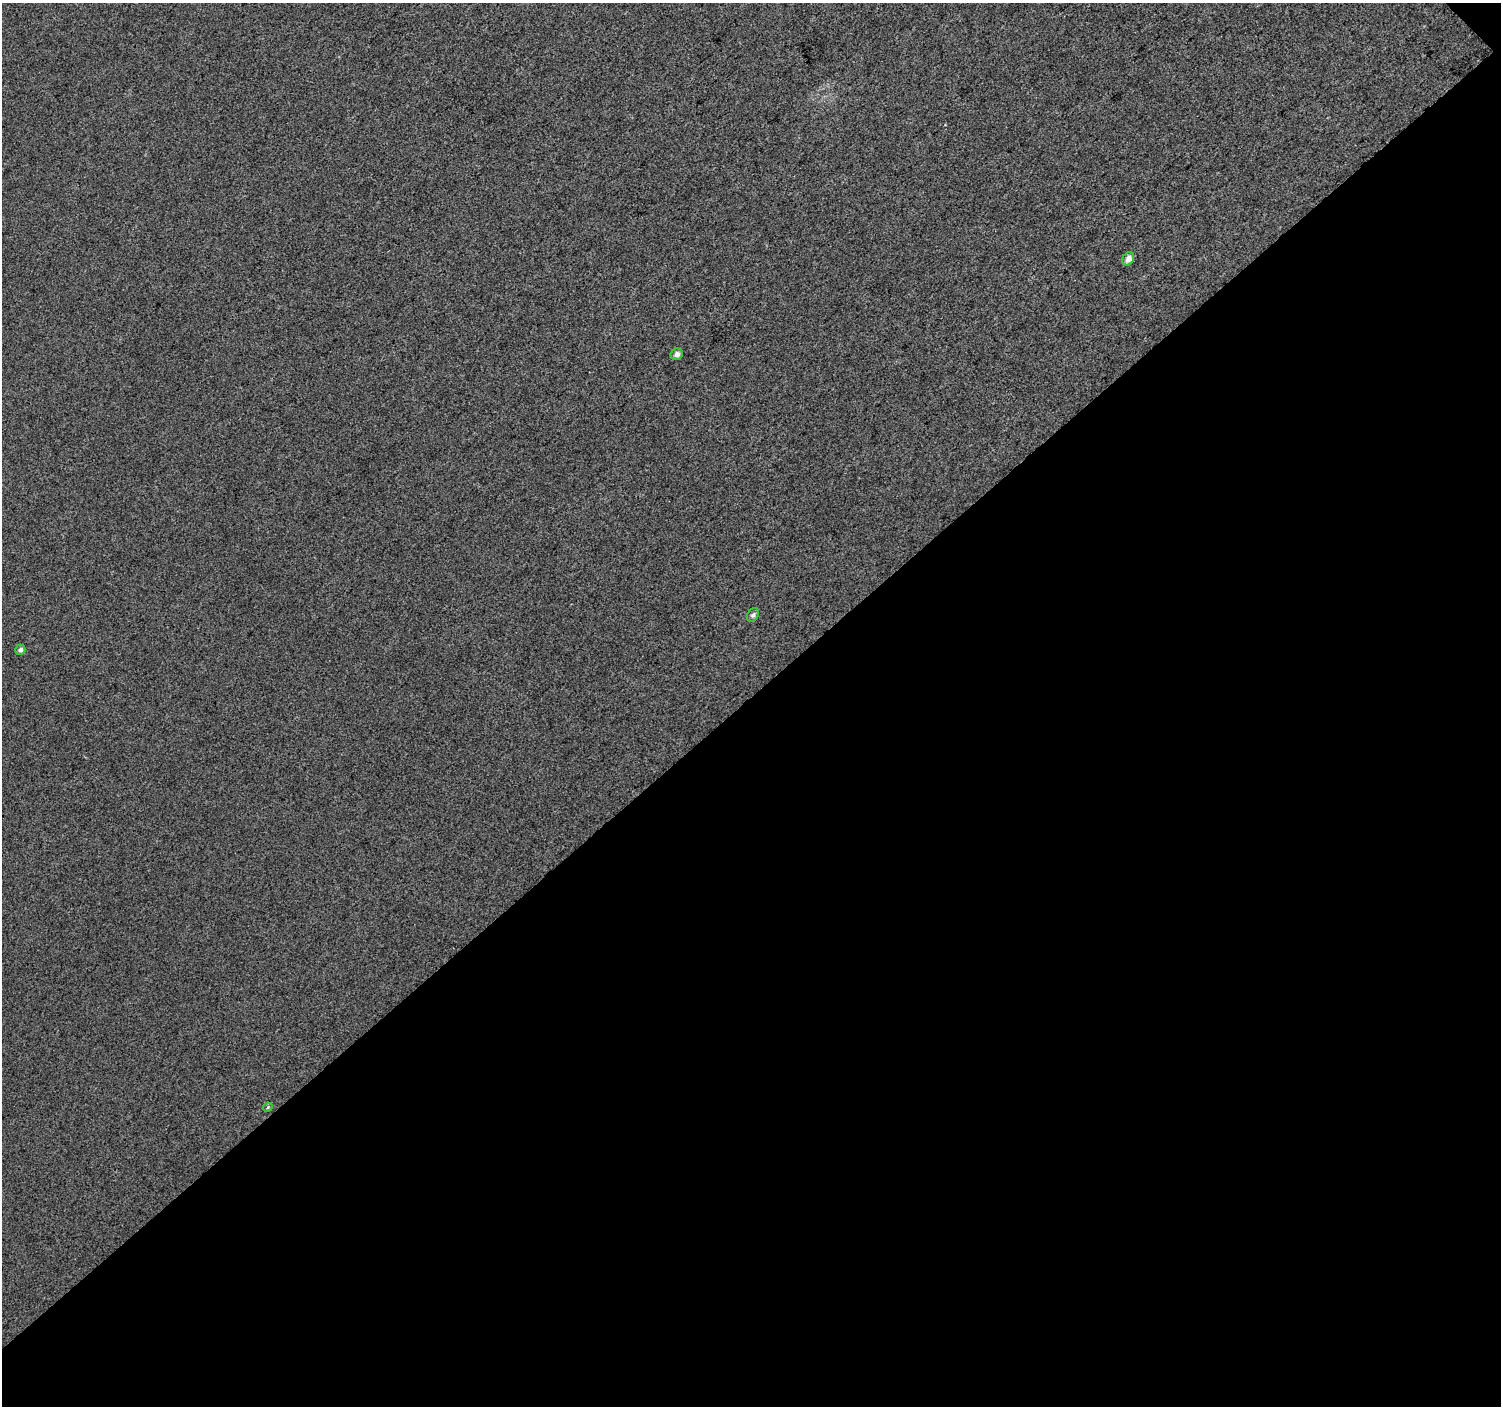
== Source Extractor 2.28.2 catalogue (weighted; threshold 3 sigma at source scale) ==
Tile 4 of 2 x 2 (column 2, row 2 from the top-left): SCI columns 1500-2998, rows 83-1486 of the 3000 x 2990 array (HDU 1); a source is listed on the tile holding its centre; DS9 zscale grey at full resolution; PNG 1503 x 1408 px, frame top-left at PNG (2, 3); each listed source drawn as its Kron ellipse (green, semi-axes under 4 px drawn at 4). Shown black and unused: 51% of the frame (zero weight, under 3 of 4 exposures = <1% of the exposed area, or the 3 px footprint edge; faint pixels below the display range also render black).
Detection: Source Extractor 2.28.2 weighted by HDU 2 'WHT'; one run over the whole footprint, this tile lists its part. Background 0.0348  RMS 0.011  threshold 0.0496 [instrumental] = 3 sigma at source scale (4.5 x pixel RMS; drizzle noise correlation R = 1.50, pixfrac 1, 0.0396/0.0396 arcsec/px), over >= 5 px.
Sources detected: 5; all 5 listed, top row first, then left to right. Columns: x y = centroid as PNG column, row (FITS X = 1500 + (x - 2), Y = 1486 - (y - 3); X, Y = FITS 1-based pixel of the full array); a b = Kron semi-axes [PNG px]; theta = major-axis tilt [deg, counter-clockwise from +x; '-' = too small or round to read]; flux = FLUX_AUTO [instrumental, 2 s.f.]
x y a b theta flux
1128 259 7 5 57 7.3
677 354 6 5 - 4.2
753 615 7 5 60 2.9
20 650 5 5 - 3.4
268 1107 5 4 - 1.3